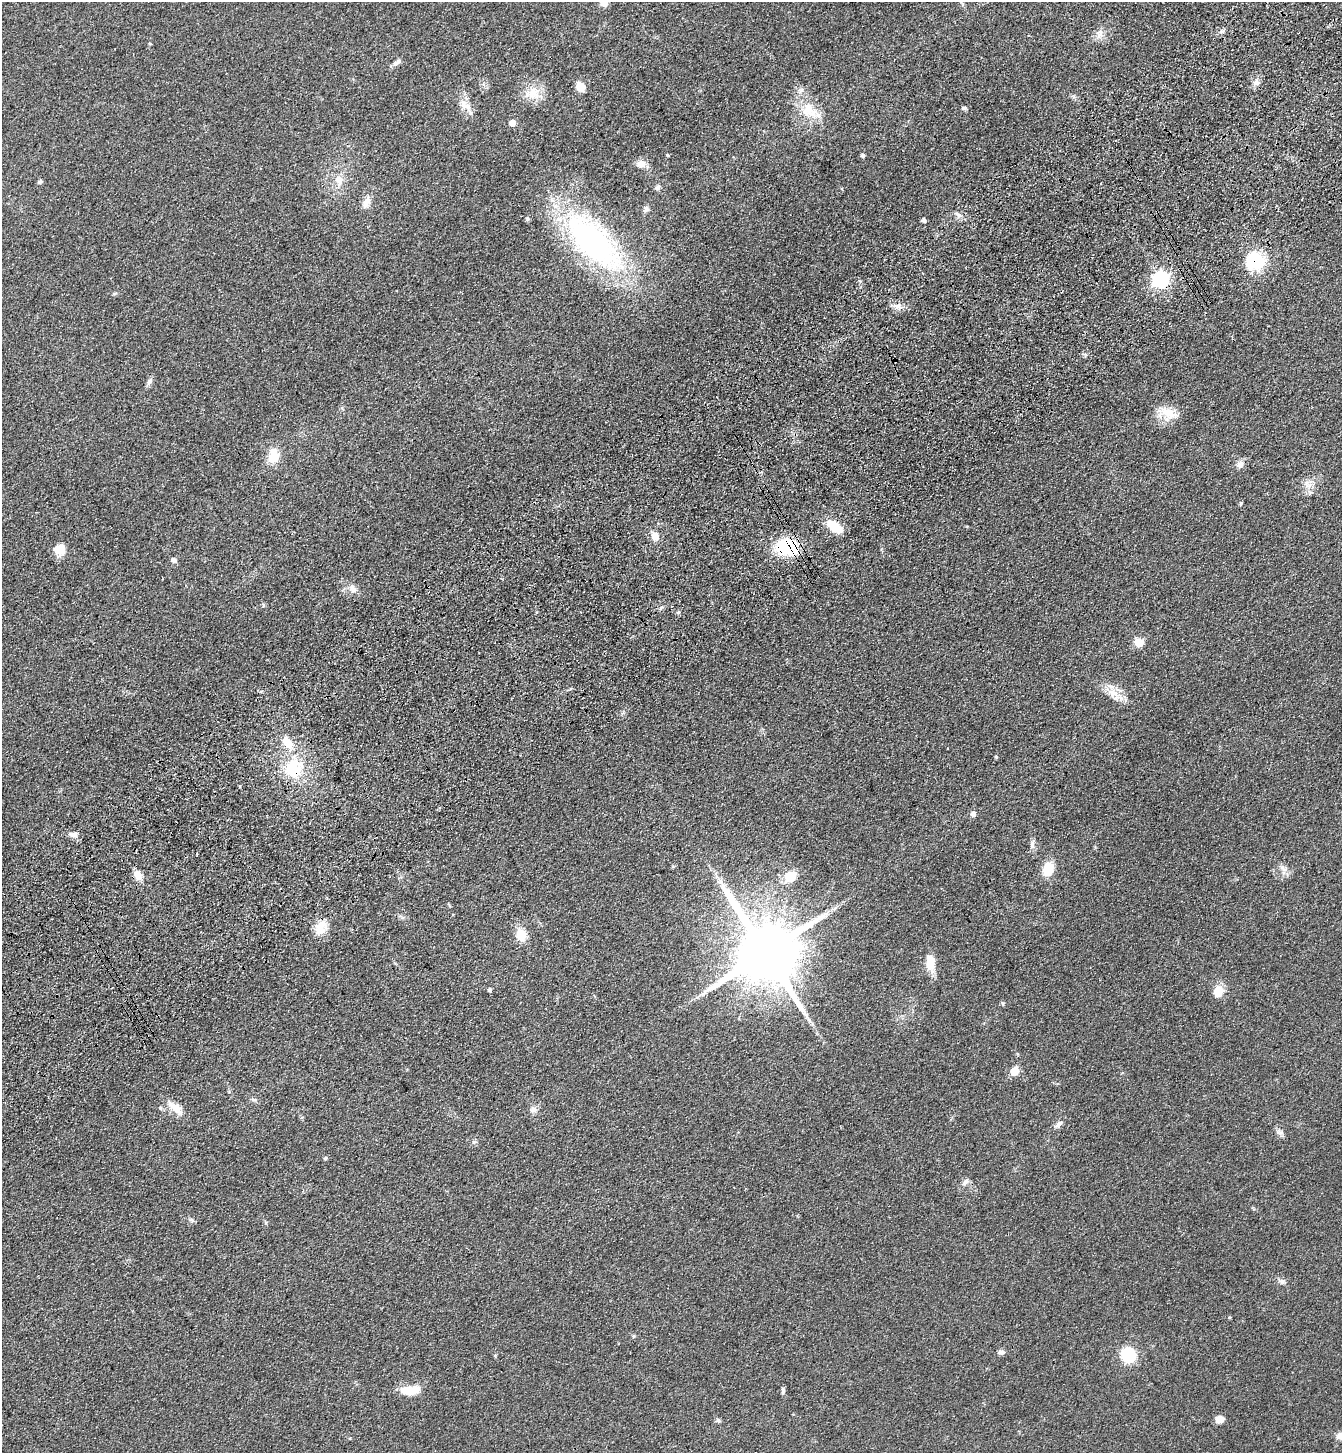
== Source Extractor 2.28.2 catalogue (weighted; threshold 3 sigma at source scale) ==
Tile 10 of 4 x 4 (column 2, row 3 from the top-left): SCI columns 1573-2912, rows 1557-3007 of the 5960 x 6015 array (HDU 1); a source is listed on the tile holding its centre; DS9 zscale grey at full resolution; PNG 1344 x 1455 px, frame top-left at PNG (2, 2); no overlay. Shown black and unused: <1% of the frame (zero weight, under 3 of 4 exposures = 6% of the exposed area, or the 3 px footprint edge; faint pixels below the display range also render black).
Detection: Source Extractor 2.28.2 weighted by HDU 2 'WHT'; one run over the whole footprint, this tile lists its part. Background 0.0996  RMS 0.0094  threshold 0.0421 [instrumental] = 3 sigma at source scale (4.5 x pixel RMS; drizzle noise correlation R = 1.50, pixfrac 1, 0.05/0.05 arcsec/px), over >= 5 px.
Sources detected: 70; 1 inside a brighter listed object's ellipse — not listed separately; the other 69 listed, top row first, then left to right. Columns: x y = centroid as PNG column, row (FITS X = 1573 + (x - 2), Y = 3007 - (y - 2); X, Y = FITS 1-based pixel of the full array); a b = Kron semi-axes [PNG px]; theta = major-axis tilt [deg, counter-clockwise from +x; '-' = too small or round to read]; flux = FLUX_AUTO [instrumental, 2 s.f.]
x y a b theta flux
604 3 5 5 - 19
1100 34 13 8 74 5.9
150 44 4 3 - 0.85
397 62 12 6 32 3.7
1256 82 10 7 51 4.3
580 87 10 8 -54 10
533 93 21 16 24 17
465 105 21 9 -46 9.6
964 108 7 5 2 1.7
809 111 26 18 -44 25
512 123 5 5 - 8.9
667 155 5 3 - 0.8
863 155 4 4 - 2.4
641 164 12 10 7 6.8
339 180 12 9 -66 9
40 182 6 5 - 1.6
657 187 7 6 - 2.7
366 202 15 9 60 6.8
646 209 10 6 56 2.8
959 215 6 6 - 2.6
527 219 6 5 - 1.6
924 220 4 4 - 2.9
593 241 82 34 -46 230
1255 261 20 16 -26 48
1161 280 7 6 - 270
898 306 15 8 -8 6
149 381 10 7 53 2.9
1168 413 26 15 -30 17
274 457 12 10 71 22
1240 464 10 8 46 5.5
835 527 17 9 -36 22
655 536 9 8 - 8.3
786 547 26 17 0 53
60 549 13 11 -13 13
174 560 7 6 - 2.7
353 589 14 7 -62 5.6
678 612 5 4 - 1.4
1139 642 5 5 - 36
1113 693 18 9 -11 12
287 743 17 10 -52 14
293 768 22 19 -83 41
973 814 5 5 - 4.8
73 834 13 6 -8 5
1032 844 13 6 86 3.7
197 854 3 2 - 1.4
1048 869 17 12 71 18
1283 869 17 7 -67 5.2
138 875 13 9 -72 7.2
790 876 16 12 37 16
321 928 21 14 60 14
521 935 13 11 -81 15
766 952 20 16 -56 9700
930 962 21 12 -88 13
490 990 4 4 - 2.4
1218 992 15 12 74 11
1014 1071 9 9 - 11
175 1108 26 10 -39 12
533 1109 9 8 - 4.2
1059 1124 12 6 39 3.7
325 1158 5 5 - 1.2
965 1182 12 5 46 3.2
192 1220 7 5 -23 1.9
1282 1282 8 7 - 3
1001 1352 8 6 3 2.8
1128 1355 12 11 - 43
410 1390 23 9 4 19
783 1391 9 4 -90 2
1219 1419 9 7 -2 7.3
718 1420 7 5 -58 1.8
Overlapping masked pixels (flux is a lower limit): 4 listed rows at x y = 1255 261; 1161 280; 786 547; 293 768
Isophote crosses this tile's border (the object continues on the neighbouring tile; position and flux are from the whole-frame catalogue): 1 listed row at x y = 604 3
Unlisted compact peaks at least as high as the median listed source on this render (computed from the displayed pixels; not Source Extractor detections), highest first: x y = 1280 1133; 1241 503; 1003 1004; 996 757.